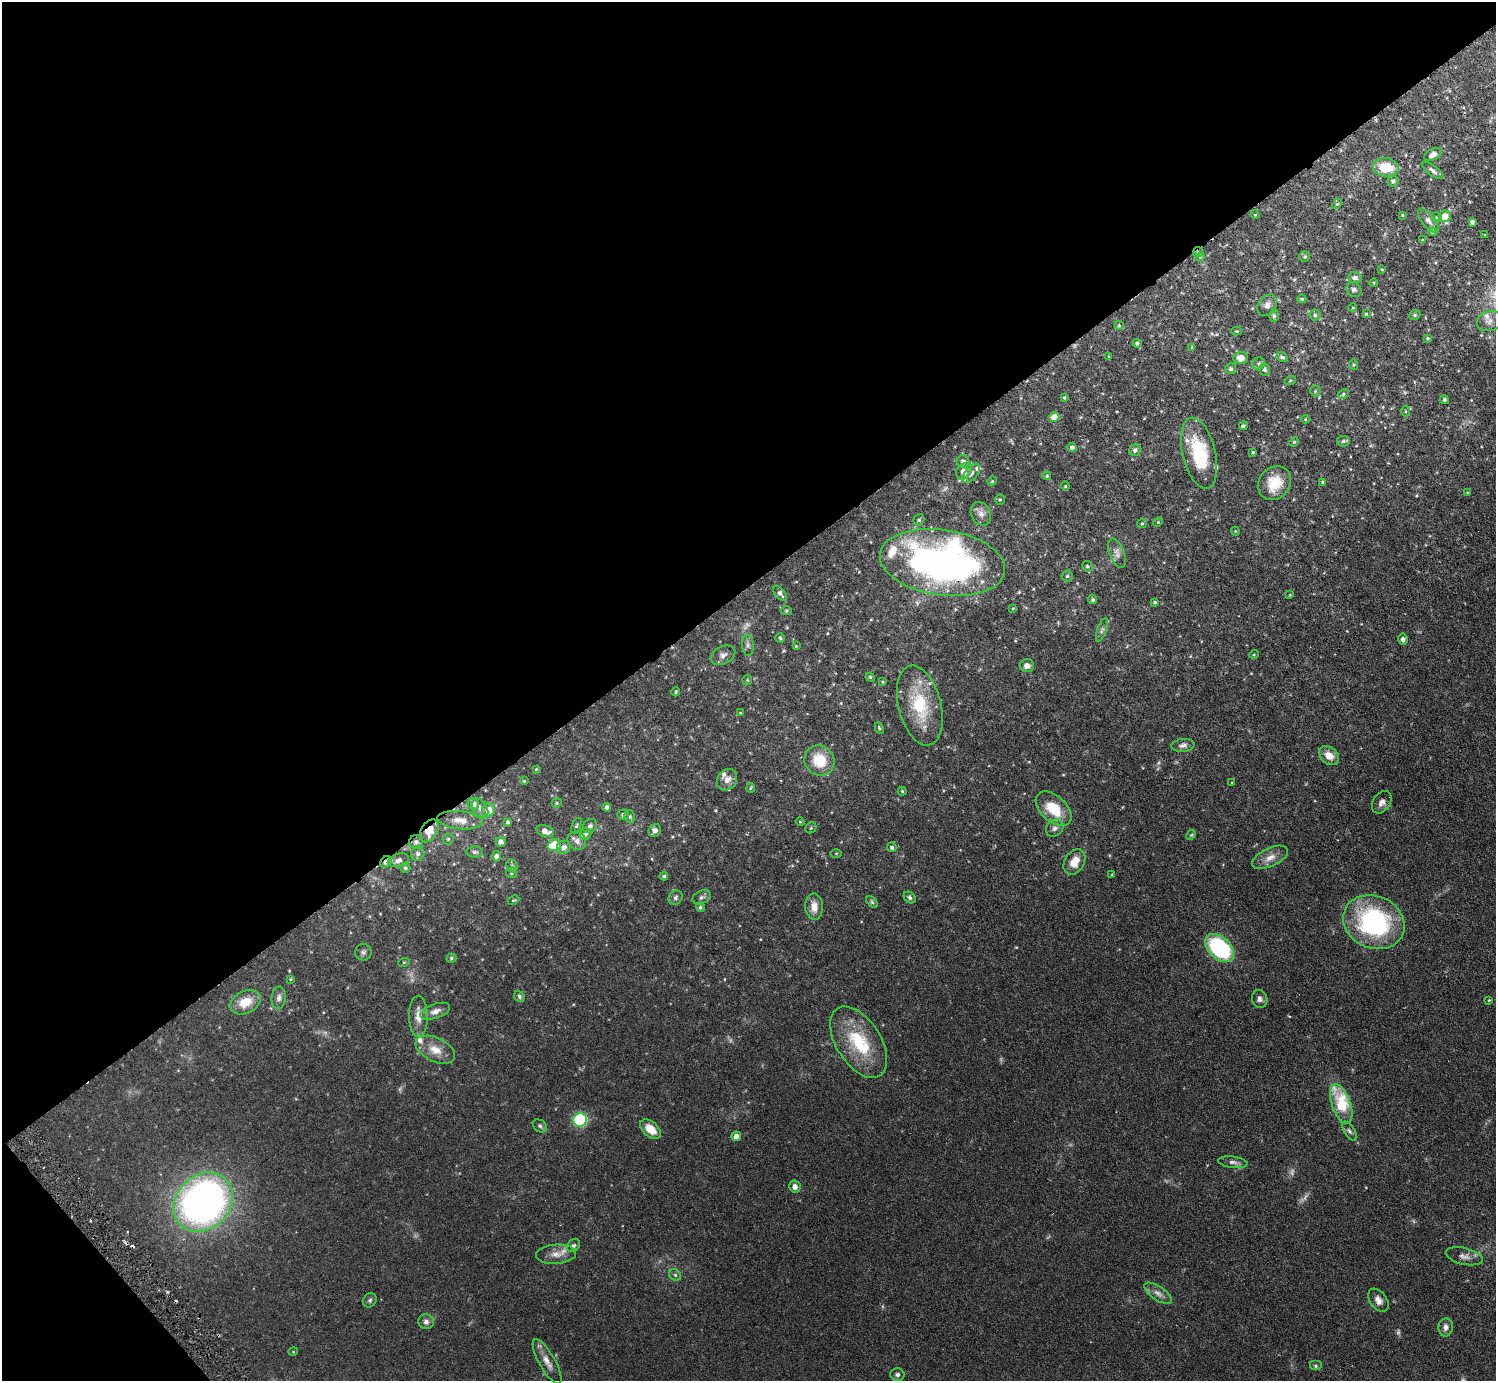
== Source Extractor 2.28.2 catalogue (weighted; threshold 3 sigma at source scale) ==
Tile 5 of 4 x 4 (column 1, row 2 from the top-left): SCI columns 1-1494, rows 3055-4433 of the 5977 x 5967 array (HDU 1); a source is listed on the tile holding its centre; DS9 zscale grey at full resolution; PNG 1498 x 1383 px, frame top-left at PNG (2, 2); each listed source drawn as its Kron ellipse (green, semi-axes under 4 px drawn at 4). Shown black and unused: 44% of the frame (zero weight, under 3 of 6 exposures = <1% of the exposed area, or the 3 px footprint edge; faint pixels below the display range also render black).
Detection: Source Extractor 2.28.2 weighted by HDU 2 'WHT'; one run over the whole footprint, this tile lists its part. Background 0.0941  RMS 0.0047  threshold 0.0192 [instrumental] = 3 sigma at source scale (4.09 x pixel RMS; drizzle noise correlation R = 1.36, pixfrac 0.8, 0.05/0.05 arcsec/px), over >= 5 px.
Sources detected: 210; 7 too faint to see at this stretch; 3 cosmic-ray / hot-pixel residue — neither listed nor drawn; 10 inside a brighter listed object's ellipse — not listed separately; the other 190 listed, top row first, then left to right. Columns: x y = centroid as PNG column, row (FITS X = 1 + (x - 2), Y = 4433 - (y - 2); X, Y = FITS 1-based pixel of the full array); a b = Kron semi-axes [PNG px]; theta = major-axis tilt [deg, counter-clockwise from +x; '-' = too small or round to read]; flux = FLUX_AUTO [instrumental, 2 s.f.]
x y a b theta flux
1433 155 9 5 28 2.1
1386 167 13 9 -7 10
1433 170 13 5 -36 1.6
1393 181 5 5 - 1
1337 204 5 3 - 0.45
1255 215 4 3 - 0.31
1402 215 3 2 - 0.34
1445 216 6 6 - 5.5
1437 217 5 4 - 0.6
1428 221 14 6 -51 1.8
1472 222 4 4 - 1.2
1433 232 4 4 - 0.55
1485 235 3 3 - 0.33
1422 240 3 3 - 0.34
1198 252 5 5 - 0.67
1200 257 4 4 - 0.48
1305 257 5 5 - 0.69
1382 269 4 3 - 0.35
1355 278 6 5 - 1.4
1374 283 4 3 - 0.38
1354 290 8 7 - 1.1
1302 299 4 4 - 0.63
1267 305 11 8 57 2.1
1353 308 4 3 - 0.29
1366 314 3 3 - 0.46
1315 315 5 5 - 0.86
1415 315 6 4 22 0.64
1274 316 6 5 - 0.87
1489 321 13 9 18 2.9
1119 325 5 4 - 0.52
1236 331 5 4 - 0.46
1428 338 4 3 - 0.49
1137 343 4 4 - 0.93
1192 347 3 3 - 0.5
1109 357 3 3 - 0.37
1282 357 6 4 -33 0.87
1241 358 7 6 - 3.1
1259 364 6 5 - 0.93
1353 365 5 3 - 0.4
1231 369 5 5 - 0.77
1265 369 6 5 - 0.96
1290 381 5 3 - 0.36
1315 391 5 5 - 0.52
1343 394 6 4 28 0.69
1064 397 3 3 - 0.49
1444 400 4 4 - 0.74
1406 411 5 3 - 0.48
1054 417 5 5 - 5
1305 419 4 3 - 0.38
1243 426 4 4 - 0.66
1343 441 6 5 - 0.96
1294 442 5 4 - 0.49
1072 447 5 4 - 1.3
1135 450 6 5 - 1.2
1253 452 3 3 - 0.49
1199 453 36 16 -76 22
963 462 6 6 - 1.8
964 471 8 7 - 3.4
971 473 11 6 51 2.2
1047 476 4 3 - 0.47
992 481 5 4 - 0.48
1323 482 4 3 - 0.59
1274 483 18 15 50 9.4
1065 486 4 4 - 0.43
1468 493 3 3 - 0.52
1000 499 5 5 - 0.51
981 514 12 9 -64 2.5
919 520 6 5 - 0.81
1158 522 5 4 - 0.38
1142 523 5 4 - 0.58
1235 531 4 3 - 0.34
1117 553 15 7 -69 2.2
942 563 63 32 -8 190
1087 566 5 5 - 0.7
1067 576 5 5 - 0.67
780 593 9 5 -52 1.5
1290 595 3 3 - 0.32
1093 600 4 4 - 0.82
1155 602 3 3 - 0.58
1013 608 4 3 - 0.37
786 611 6 4 1 0.55
1102 630 12 4 70 1.1
780 638 5 5 - 0.62
1403 639 5 5 - 1.4
748 645 10 6 -85 1.4
796 646 4 4 - 0.36
1254 654 5 3 - 0.38
723 655 13 9 26 2.1
1027 666 7 6 - 2
870 677 4 4 - 0.57
747 680 5 5 - 0.49
883 682 3 3 - 0.36
676 692 4 2 - 0.49
920 706 41 21 -76 20
740 713 3 2 - 0.31
879 728 6 4 -61 0.68
1183 745 11 6 6 1.7
1329 756 11 8 -40 4.4
819 760 15 14 - 11
536 769 4 3 - 0.37
727 780 11 9 53 2.7
524 781 4 4 - 0.44
1232 783 3 3 - 0.31
751 788 5 2 - 0.38
902 791 4 4 - 0.49
1382 802 12 8 56 2.2
557 803 5 4 - 0.48
473 804 6 5 - 2.3
607 807 4 4 - 1.3
480 808 11 7 -58 2
1054 809 21 12 -43 11
488 810 7 6 - 4.8
623 815 5 5 - 1.1
630 817 6 5 - 0.78
460 820 22 9 -6 4.5
508 822 4 3 - 0.75
800 822 4 4 - 0.44
576 825 8 4 66 0.73
590 826 8 6 46 1.2
811 828 6 5 - 0.6
1055 828 9 8 - 1.6
655 830 7 6 - 1.9
429 831 12 8 60 5.8
545 831 9 5 -18 2.8
586 834 6 5 - 1.1
1191 835 5 4 - 0.44
448 839 5 5 - 0.64
577 841 10 8 -43 2.3
416 842 7 7 - 1.5
501 842 5 4 - 1.8
554 845 7 5 16 11
564 847 7 6 - 2.2
892 847 5 4 - 0.97
475 852 8 5 -3 1
836 853 5 3 - 0.4
418 854 7 6 - 1.4
496 856 5 5 - 1.3
1270 857 19 9 25 3.8
398 860 11 6 16 1.9
386 862 6 5 - 1.3
1074 862 14 9 58 5.4
512 866 7 5 -67 0.93
405 868 5 5 - 0.65
511 873 5 5 - 0.78
1112 875 4 4 - 0.37
664 876 4 4 - 0.7
702 897 10 6 24 1.3
676 898 7 6 - 1.1
910 898 6 5 - 0.97
513 900 6 4 25 0.49
872 902 7 4 -46 0.64
700 907 4 4 - 0.73
814 907 13 9 -89 3.9
1374 922 31 26 -24 59
1220 948 17 11 -42 45
363 952 8 8 - 1.2
451 958 5 4 - 0.67
404 962 6 3 18 0.39
290 979 4 4 - 0.47
519 996 6 5 - 0.88
279 998 11 7 86 1.7
1260 999 9 7 -72 1.6
1489 1000 4 3 - 0.35
245 1002 16 11 27 7.3
435 1011 15 7 19 2.6
418 1016 20 9 -89 4.2
859 1042 40 22 -58 23
435 1050 21 12 -26 6
1341 1104 20 9 -71 21
580 1120 7 7 - 41
540 1126 8 5 -36 0.95
651 1129 12 7 -42 5.9
1349 1131 11 5 -56 1.2
736 1136 5 5 - 2.3
1233 1162 15 5 -7 1.7
795 1187 6 5 - 2.1
203 1202 32 26 45 200
573 1246 7 5 41 0.87
556 1254 20 9 4 4.1
1464 1256 19 8 -13 2.7
675 1275 6 5 - 0.76
1158 1293 16 7 -34 2.4
370 1300 7 6 - 0.89
1378 1300 13 8 -54 2.4
426 1322 8 7 - 1.8
1446 1327 9 7 84 1.9
293 1352 5 3 - 0.3
547 1362 25 8 -60 3.9
1316 1366 6 5 - 0.71
897 1375 7 6 - 1.2
Overlapping masked pixels (flux is a lower limit): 4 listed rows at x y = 1198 252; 429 831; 416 842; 386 862